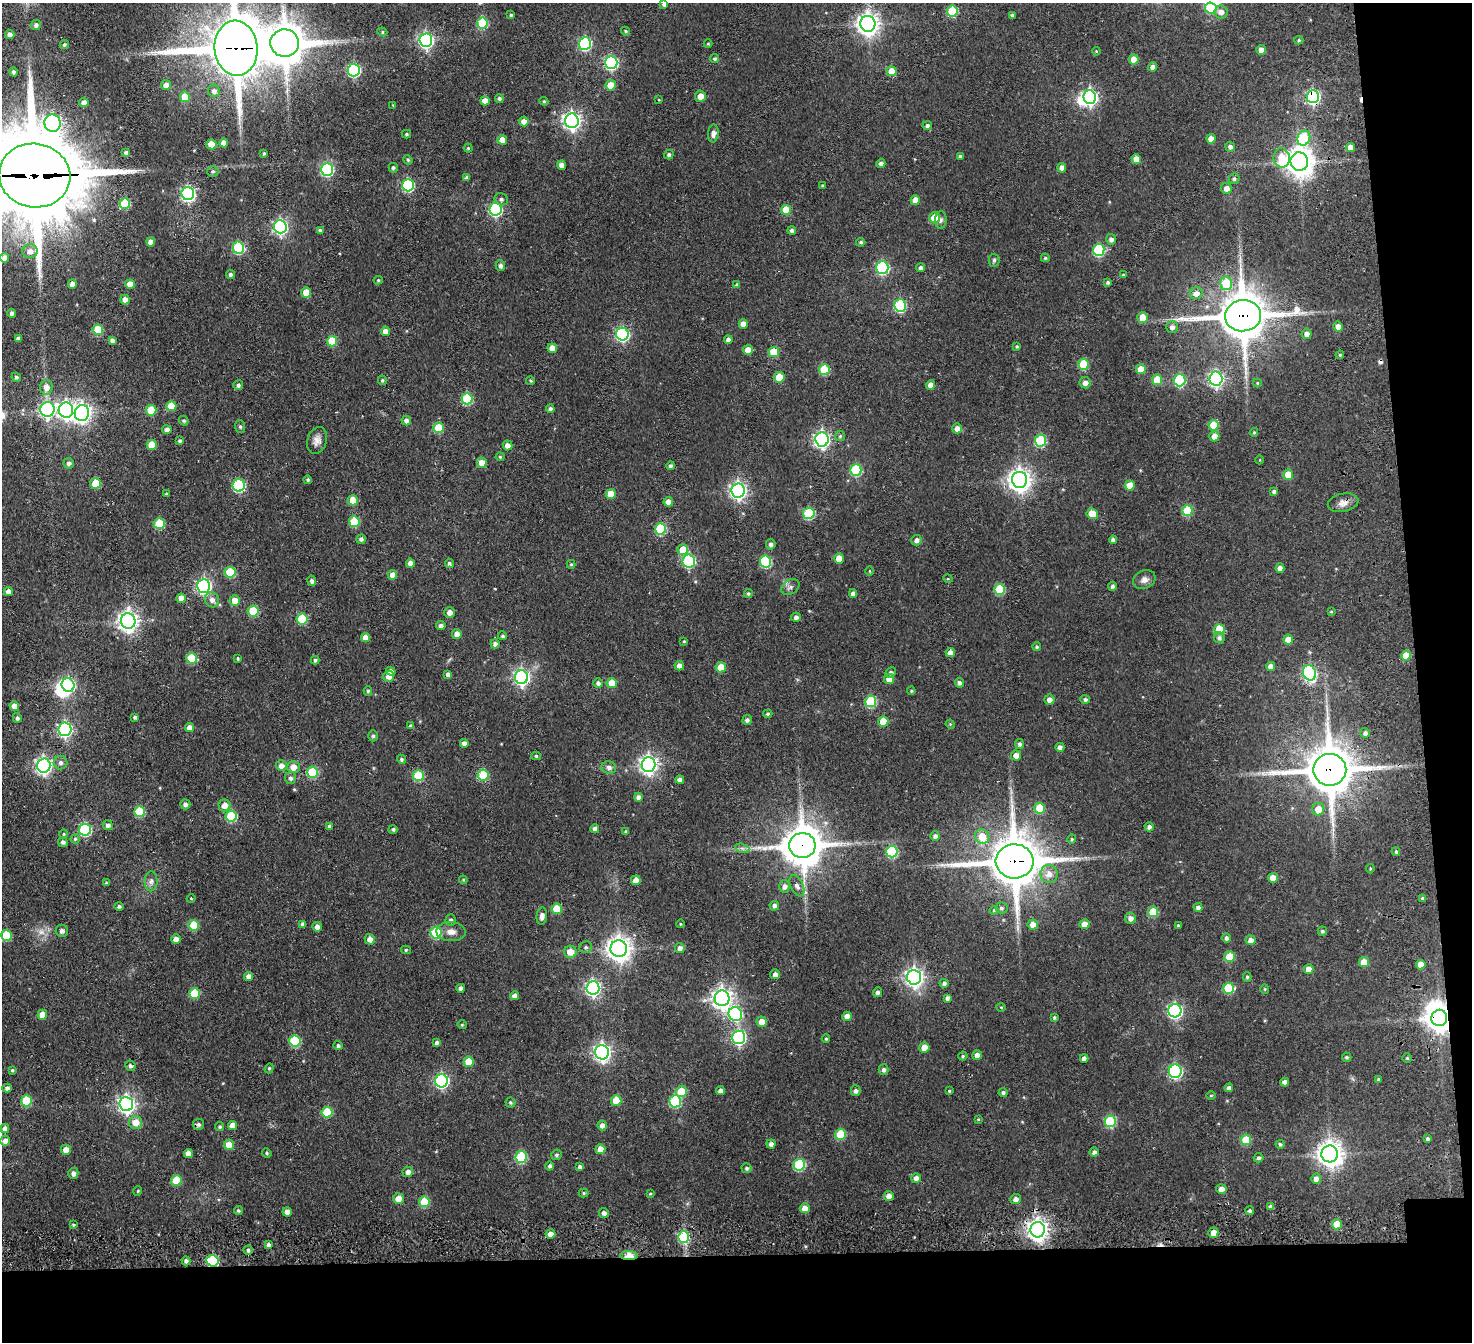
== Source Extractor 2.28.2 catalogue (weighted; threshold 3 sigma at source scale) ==
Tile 9 of 3 x 3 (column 3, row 3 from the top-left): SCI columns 3046-4515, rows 249-1588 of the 4620 x 4603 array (HDU 1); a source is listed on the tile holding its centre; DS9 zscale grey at full resolution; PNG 1474 x 1344 px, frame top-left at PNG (2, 3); each listed source drawn as its Kron ellipse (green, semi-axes under 4 px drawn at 4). Shown black and unused: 10% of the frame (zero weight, under 3 of 4 exposures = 11% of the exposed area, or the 3 px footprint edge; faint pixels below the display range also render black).
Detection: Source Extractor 2.28.2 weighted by HDU 2 'WHT'; one run over the whole footprint, this tile lists its part. Background 0.287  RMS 0.012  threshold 0.0546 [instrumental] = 3 sigma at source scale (4.5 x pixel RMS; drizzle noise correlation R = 1.50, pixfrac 1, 0.05/0.05 arcsec/px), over >= 5 px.
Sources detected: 486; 2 too faint to see at this stretch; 4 inside a brighter object's white glare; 3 cosmic-ray / hot-pixel residue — neither listed nor drawn; the other 477 listed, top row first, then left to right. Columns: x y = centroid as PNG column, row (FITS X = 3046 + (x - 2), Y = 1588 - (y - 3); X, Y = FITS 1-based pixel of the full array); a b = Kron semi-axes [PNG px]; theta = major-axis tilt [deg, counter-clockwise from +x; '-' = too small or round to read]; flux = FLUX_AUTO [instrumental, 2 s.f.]
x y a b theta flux
664 4 4 4 - 3.9
1211 8 6 5 - 42
952 11 5 5 - 58
1221 12 6 6 - 7.6
511 15 4 4 - 1.6
1012 15 4 3 - 2.4
482 23 5 5 - 74
868 24 8 7 - 820
36 25 5 5 - 3.8
626 31 5 3 - 1.5
382 32 5 4 - 1.9
10 35 5 4 - 5
426 40 7 6 - 280
1299 40 4 3 - 1.7
285 43 14 13 - 3300
585 44 6 6 - 150
708 44 4 4 - 1.1
64 45 5 4 - 2
236 48 27 21 -86 7200
1261 50 5 4 - 9.2
1096 51 4 3 - 1.1
715 59 4 4 - 2.3
1134 59 5 5 - 12
611 63 6 6 - 190
1153 67 4 4 - 6.1
354 70 6 6 - 170
891 71 5 5 - 17
13 72 4 4 - 3.1
166 85 5 5 - 7
611 85 5 5 - 19
214 91 6 6 - 4.6
700 96 6 5 - 9.5
185 97 5 5 - 20
1090 97 7 6 - 310
1313 97 6 6 - 210
499 99 4 4 - 2.8
659 100 4 3 - 0.96
485 101 4 4 - 12
544 101 4 4 - 1.4
84 102 4 4 - 5.6
393 105 3 3 - 0.81
524 121 5 5 - 8.1
572 121 7 7 - 490
52 123 9 8 - 320
927 126 4 4 - 3.3
713 133 9 5 85 5.8
406 134 4 4 - 1.7
1304 138 7 6 - 71
1211 139 5 4 - 11
502 140 5 5 - 13
224 143 4 4 - 8.6
211 144 5 5 - 21
1230 147 5 5 - 4.2
1350 147 4 4 - 10
468 148 4 4 - 1.5
126 153 4 4 - 4.4
264 153 4 3 - 1.9
669 155 5 4 - 2.6
960 156 3 3 - 2.4
1282 158 9 8 - 33
1136 159 5 4 - 13
408 160 5 4 - 1.4
1299 162 9 8 - 1500
881 163 4 4 - 4.7
562 165 4 4 - 8.2
393 168 4 4 - 2.5
1062 168 5 4 - 8.2
327 169 6 6 - 150
213 171 6 5 - 2.4
34 175 36 32 -9 18000
467 178 4 4 - 3
1234 179 5 5 - 2.5
408 185 6 6 - 130
822 185 4 3 - 1.2
1226 188 6 5 - 7.2
188 194 6 6 - 240
501 199 7 6 - 3.1
915 200 5 4 - 15
125 204 5 5 - 55
495 209 6 6 - 170
786 210 5 5 - 36
934 217 5 5 - 21
941 220 9 5 88 3.5
280 227 7 6 - 270
320 230 4 4 - 2.2
792 230 4 4 - 3.3
1111 239 5 5 - 5
151 242 4 4 - 7.8
861 242 4 4 - 2.2
238 248 6 6 - 87
1099 250 6 5 - 100
30 251 7 7 - 7.5
4 258 5 4 - 6.7
1045 258 4 4 - 1.8
994 260 6 5 - 2.3
500 266 5 4 - 3.4
882 268 6 6 - 160
921 268 4 4 - 4.1
230 274 4 4 - 3.1
1123 275 4 3 - 1.3
378 280 5 4 - 1.7
1108 282 3 3 - 2.4
1226 283 6 6 - 49
72 284 4 4 - 7
130 284 5 4 - 11
737 285 4 4 - 3
306 293 5 5 - 21
1196 293 6 5 - 8.4
125 299 5 4 - 7.1
900 305 6 6 - 120
12 313 4 4 - 3.6
1243 316 18 15 5 4600
1143 317 5 5 - 18
743 324 5 4 - 11
1338 326 5 4 - 8
1172 327 6 6 - 5.6
98 330 5 5 - 43
385 331 4 4 - 9.4
622 334 6 6 - 210
1307 334 5 5 - 6.6
18 339 4 4 - 3.8
112 340 4 4 - 3.5
728 340 4 4 - 4.7
332 341 5 5 - 37
1017 346 4 4 - 1.6
552 348 5 4 - 11
748 350 5 5 - 10
774 352 5 5 - 30
1340 355 4 4 - 1.5
1083 364 5 5 - 57
824 369 5 5 - 47
1141 369 5 5 - 17
16 377 5 4 - 2.3
779 377 5 5 - 30
1216 378 7 6 - 280
382 380 5 4 - 2.1
1157 380 5 5 - 31
1180 380 6 6 - 110
531 381 4 3 - 1.5
1085 383 6 5 - 5.6
1257 383 4 4 - 1.1
238 385 5 5 - 3
931 385 5 4 - 9
46 387 7 6 - 8.5
467 399 5 5 - 76
171 406 5 5 - 23
47 409 7 7 - 260
550 409 4 4 - 3.5
66 410 8 7 - 400
151 410 5 5 - 33
82 413 8 7 - 500
184 421 5 4 - 2.2
406 421 5 4 - 4.3
1214 425 5 5 - 29
240 427 6 5 - 2.6
439 428 5 5 - 43
957 428 5 4 - 7.6
167 430 5 4 - 5.1
1254 432 4 4 - 1.3
840 436 5 5 - 1.9
1214 436 5 5 - 12
822 439 7 6 - 350
317 440 14 9 72 7.9
180 441 4 4 - 2.4
1041 441 6 5 - 83
152 445 5 5 - 21
507 445 5 5 - 7
500 457 4 4 - 1.4
1260 460 4 3 - 0.86
69 463 5 5 - 3.7
482 463 5 5 - 13
671 466 4 4 - 3.3
856 470 6 5 - 94
1288 475 5 5 - 22
308 480 4 4 - 2.5
1020 480 8 7 - 900
96 483 5 5 - 35
239 485 6 6 - 130
1130 486 5 5 - 21
738 491 7 6 - 430
1274 491 4 4 - 3.1
166 494 3 2 - 1.4
611 494 5 5 - 19
353 500 5 5 - 17
668 502 5 4 - 8.4
1343 503 15 9 12 8.9
1187 511 5 5 - 46
809 513 5 5 - 91
1092 513 5 5 - 19
354 522 5 5 - 44
159 524 5 5 - 50
661 529 5 5 - 81
361 539 5 4 - 2.9
916 540 5 5 - 4.7
1113 540 4 4 - 3.9
771 544 5 5 - 3.6
683 550 5 5 - 21
839 558 5 5 - 13
689 561 6 6 - 140
765 561 6 5 - 94
410 563 5 4 - 7.9
449 564 5 4 - 2.6
571 564 4 4 - 1.5
1280 568 5 4 - 5.9
870 571 4 3 - 1
230 572 5 5 - 57
393 575 5 4 - 8.4
948 579 5 3 - 0.99
1144 580 11 9 23 7
312 581 5 4 - 4
204 586 7 6 - 290
1112 586 4 4 - 2.8
790 587 10 7 33 4.7
1000 589 5 5 - 55
8 592 4 4 - 7.2
853 593 4 4 - 5.6
748 594 4 4 - 2.1
181 598 4 4 - 9.6
212 600 8 7 - 6.3
235 600 5 5 - 12
253 611 5 5 - 42
450 612 5 5 - 6.2
1331 612 4 3 - 1.4
796 617 5 4 - 3.8
302 619 6 5 - 51
128 621 8 7 - 660
441 626 4 4 - 3.8
1219 629 5 5 - 43
457 634 5 4 - 8.4
503 636 4 4 - 2.4
366 637 5 4 - 9.6
1219 638 6 5 - 3.5
1288 640 5 5 - 14
684 641 4 4 - 1.3
495 644 4 4 - 5.2
1037 647 4 4 - 2.3
950 652 4 4 - 6.7
1406 656 5 5 - 21
191 658 5 5 - 55
238 658 3 3 - 1.7
315 660 4 3 - 2.4
679 666 5 4 - 7.3
1271 666 4 4 - 7.5
721 667 5 5 - 25
391 671 5 4 - 5.8
890 672 5 4 - 2.4
1309 673 8 6 -68 200
448 674 4 4 - 4.7
389 676 5 5 - 10
521 677 7 6 - 320
889 679 5 5 - 12
598 683 5 4 - 3.6
612 683 5 5 - 18
960 683 5 4 - 3.9
68 685 7 6 - 180
368 691 5 4 - 2.3
911 691 4 4 - 1.4
1085 699 5 4 - 2.9
1049 700 5 5 - 6.9
871 701 5 5 - 84
14 706 5 4 - 7.7
768 714 5 4 - 1.6
135 717 4 4 - 2.5
17 718 5 4 - 2.9
747 720 5 4 - 3.2
883 722 5 5 - 24
950 724 5 4 - 1.2
411 726 4 4 - 2.5
189 728 4 4 - 7.8
65 729 6 6 - 250
1365 733 5 5 - 3.9
373 736 5 5 - 2.2
464 743 4 4 - 5.9
1019 744 5 4 - 2.9
1060 747 4 4 - 4.2
536 756 5 4 - 1.7
1016 756 5 5 - 10
401 759 5 4 - 2.3
61 763 7 7 - 4.1
648 764 7 7 - 530
44 766 7 6 - 390
281 766 5 5 - 7.5
293 767 6 6 - 11
609 767 7 6 - 5.1
1330 770 16 16 - 4400
313 772 5 5 - 65
483 775 5 5 - 55
418 776 5 5 - 59
290 778 6 5 - 3.6
680 780 4 4 - 5.4
638 797 4 4 - 5.2
185 804 5 5 - 3.3
224 805 6 6 - 9.9
1039 808 5 5 - 33
1318 809 6 6 - 16
139 812 5 5 - 57
231 816 5 5 - 69
108 825 5 5 - 4.2
329 826 4 4 - 2.1
1149 827 4 4 - 3.9
393 829 4 4 - 2.6
595 829 4 4 - 4.4
85 830 6 6 - 110
626 831 4 3 - 2.3
64 834 4 4 - 1.5
935 836 4 4 - 3.7
982 837 7 7 - 24
75 839 4 4 - 1.6
1072 839 4 4 - 1.6
63 842 5 4 - 3.5
802 845 13 12 - 3300
742 848 7 4 -19 2.8
892 852 6 5 - 100
1396 852 4 3 - 2.1
1015 861 19 17 3 5200
1370 869 5 3 - 1.2
1049 874 9 8 - 9.7
1273 878 5 5 - 14
463 880 4 4 - 1.4
636 880 5 4 - 11
151 881 10 6 89 4.6
106 883 4 4 - 1.5
784 886 6 5 - 4.9
797 886 11 6 -65 6.1
1422 898 4 4 - 1.9
191 899 4 3 - 0.95
119 906 4 4 - 3
774 906 5 5 - 3.7
1198 907 4 4 - 4.3
1001 908 6 5 - 2.6
557 909 5 5 - 32
994 910 4 4 - 1.4
1153 912 5 5 - 46
542 916 8 5 84 6
1130 918 5 5 - 6
451 920 5 5 - 2.9
303 924 4 4 - 3.8
680 924 4 3 - 0.85
1085 924 5 5 - 14
193 925 5 5 - 37
1033 925 5 5 - 9.7
1178 925 4 3 - 1.2
317 927 5 4 - 6.7
62 931 6 6 - 4.3
1322 931 5 4 - 2.4
451 932 14 9 -3 9.5
436 933 6 5 - 80
6 935 5 5 - 50
1226 938 4 4 - 3
176 939 5 4 - 7.1
370 939 5 5 - 7.4
1251 940 5 5 - 7.8
586 947 6 6 - 2.6
680 948 5 5 - 4.9
619 949 8 8 - 1100
406 950 5 4 - 1.7
570 952 6 6 - 15
1230 957 5 5 - 38
1364 962 5 5 - 20
1421 965 5 4 - 13
1309 969 5 4 - 12
775 974 5 5 - 4.7
248 976 4 4 - 6.3
914 977 7 7 - 550
1247 977 5 4 - 1.8
944 983 4 4 - 3
461 988 4 4 - 4.5
593 988 7 6 - 300
1228 988 5 5 - 56
1265 989 4 4 - 1.2
877 992 5 4 - 3.5
195 993 5 5 - 46
514 996 4 4 - 6
722 998 8 7 - 670
947 998 4 4 - 3.7
1001 1007 5 3 - 1.1
1175 1011 7 6 - 260
735 1014 7 6 - 150
42 1015 5 5 - 14
847 1016 5 4 - 9
1054 1018 4 3 - 2.1
1439 1018 8 8 - 1300
762 1022 5 5 - 13
462 1025 4 4 - 1.3
739 1037 7 6 - 230
826 1039 4 4 - 1.3
295 1041 5 5 - 76
437 1043 4 4 - 3.5
338 1046 5 4 - 2.7
924 1047 5 5 - 14
602 1052 7 7 - 420
977 1055 5 4 - 7.1
963 1056 5 4 - 1.6
1347 1057 5 4 - 2.3
1084 1058 4 4 - 5.8
1407 1058 4 4 - 1.5
469 1062 5 5 - 26
130 1066 5 5 - 3.3
269 1068 5 4 - 1.5
12 1070 3 3 - 1.4
884 1070 5 5 - 3.5
1175 1071 6 6 - 200
1379 1079 4 3 - 2
442 1081 6 6 - 220
1285 1082 4 4 - 6.1
7 1088 4 4 - 4.2
1229 1088 4 4 - 3.3
720 1091 4 4 - 4.8
856 1091 5 5 - 3.5
949 1091 4 4 - 1.5
681 1092 6 5 - 36
1003 1093 4 4 - 2.8
1211 1095 4 3 - 1.2
26 1101 5 5 - 50
616 1101 5 5 - 25
675 1101 6 6 - 99
510 1102 5 5 - 1.8
126 1104 7 7 - 430
327 1112 5 5 - 45
978 1119 4 4 - 1.1
1110 1121 6 5 - 86
136 1122 6 6 - 14
198 1125 5 5 - 3.3
232 1125 4 4 - 9.3
602 1125 5 4 - 5.7
220 1127 5 4 - 2.1
5 1129 4 4 - 6.7
840 1134 5 5 - 46
1427 1139 4 3 - 2.2
1246 1140 5 5 - 37
5 1141 5 4 - 5.9
771 1144 4 4 - 4.1
1280 1144 4 4 - 2.4
229 1145 5 5 - 15
600 1149 5 5 - 12
66 1150 5 5 - 11
1094 1152 4 4 - 4.3
188 1153 5 4 - 9.9
267 1153 5 4 - 1.7
1330 1154 8 8 - 1200
556 1155 5 5 - 2.4
521 1157 6 5 - 77
1258 1158 5 4 - 2.3
799 1165 6 5 - 93
550 1166 4 4 - 2.8
580 1167 4 4 - 4
747 1168 5 5 - 2.7
408 1172 5 5 - 5.2
73 1173 5 5 - 3.7
916 1178 5 5 - 6.6
1316 1179 5 4 - 6.3
176 1180 5 5 - 36
1221 1189 5 5 - 6.8
138 1191 5 3 - 1
583 1193 5 4 - 1.7
650 1194 4 3 - 1
889 1196 5 5 - 8.4
398 1199 5 5 - 11
1015 1199 5 5 - 5.8
424 1202 5 5 - 39
1271 1207 4 4 - 4.7
805 1208 5 5 - 13
238 1211 4 4 - 2.1
1250 1211 4 4 - 2.7
287 1212 4 4 - 7.5
604 1213 5 4 - 4.5
1337 1224 5 5 - 26
73 1225 4 3 - 1.5
1038 1230 7 7 - 750
1213 1233 5 5 - 11
550 1234 5 5 - 9.2
684 1237 5 5 - 70
269 1244 4 4 - 4.3
248 1250 4 4 - 2.8
629 1256 9 4 -1 17
186 1261 4 4 - 3.6
212 1261 6 5 - 91
Overlapping masked pixels (flux is a lower limit): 12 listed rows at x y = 236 48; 1313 97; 34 175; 1243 316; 1343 503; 1330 770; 802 845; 1015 861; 1439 1018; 684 1237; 629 1256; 212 1261
Isophote crosses this tile's border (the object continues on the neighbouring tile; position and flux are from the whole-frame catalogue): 3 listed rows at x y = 664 4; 236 48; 34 175